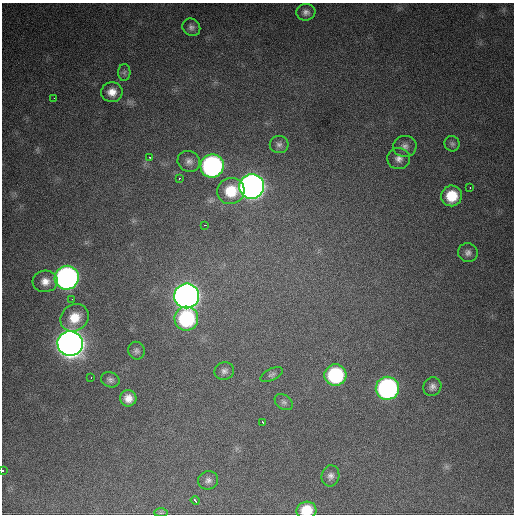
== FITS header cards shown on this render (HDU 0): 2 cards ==
NAXIS1  =                  512 / Axis length
NAXIS2  =                  512 / Axis length

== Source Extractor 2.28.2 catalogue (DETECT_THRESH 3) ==
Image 512 x 512 px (HDU 0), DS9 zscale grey, 1 PNG px = 1 image px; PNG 516 x 516 px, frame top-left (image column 1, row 512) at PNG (2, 3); each listed source drawn as its Kron ellipse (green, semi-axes under 4 px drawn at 4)
Background 1120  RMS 28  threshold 84.1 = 3 sigma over >= 5 px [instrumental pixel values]
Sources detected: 43; all 43 listed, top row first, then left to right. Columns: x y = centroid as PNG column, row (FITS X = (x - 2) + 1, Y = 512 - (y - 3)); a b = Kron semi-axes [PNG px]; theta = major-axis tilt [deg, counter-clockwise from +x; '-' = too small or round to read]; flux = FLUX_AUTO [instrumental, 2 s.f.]
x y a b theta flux
306 12 9 8 - 9.1e+03
191 27 9 8 - 7.5e+03
124 72 8 6 87 5.1e+03
112 92 11 10 - 2.0e+04
54 98 3 2 - 2.1e+03
279 144 9 8 - 7.5e+03
452 144 8 7 - 5.6e+03
405 146 12 10 4 1.1e+04
149 157 3 2 - 2.7e+03
399 159 11 10 - 1.2e+04
189 161 11 10 - 1.1e+04
212 166 12 11 - 5.6e+05
179 178 3 2 - 3.7e+03
252 187 12 12 - 1.7e+06
470 188 3 2 - 4.7e+03
231 191 14 13 - 5.7e+04
452 196 10 10 - 5.3e+04
205 225 3 2 - 4.6e+03
468 253 10 9 - 9.0e+03
67 278 12 12 - 8.1e+05
45 281 12 10 5 1.9e+04
187 296 12 12 - 1.9e+06
72 299 2 2 - 2.1e+03
75 318 15 13 39 3.9e+04
186 319 12 12 - 1.9e+05
70 344 12 12 - 3.0e+06
137 351 9 8 - 6.2e+03
224 371 10 8 21 8.1e+03
272 375 12 5 27 5.8e+03
335 375 11 10 - 1.7e+05
91 378 2 2 - 5.5e+03
110 380 9 7 -20 6.4e+03
432 387 9 8 - 8.8e+03
387 388 11 11 - 5.0e+05
128 398 8 8 - 1.7e+04
284 402 10 7 -35 6.0e+03
263 422 4 2 - 4.1e+03
3 471 3 2 - 2.5e+03
330 476 10 9 - 9.1e+03
208 480 10 9 - 8.8e+03
195 500 4 3 - 6.1e+03
306 510 10 8 12 4.7e+04
161 513 7 4 0 3.0e+03
At the frame edge (FLAGS 8, measured only in part): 2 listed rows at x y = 3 471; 306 510